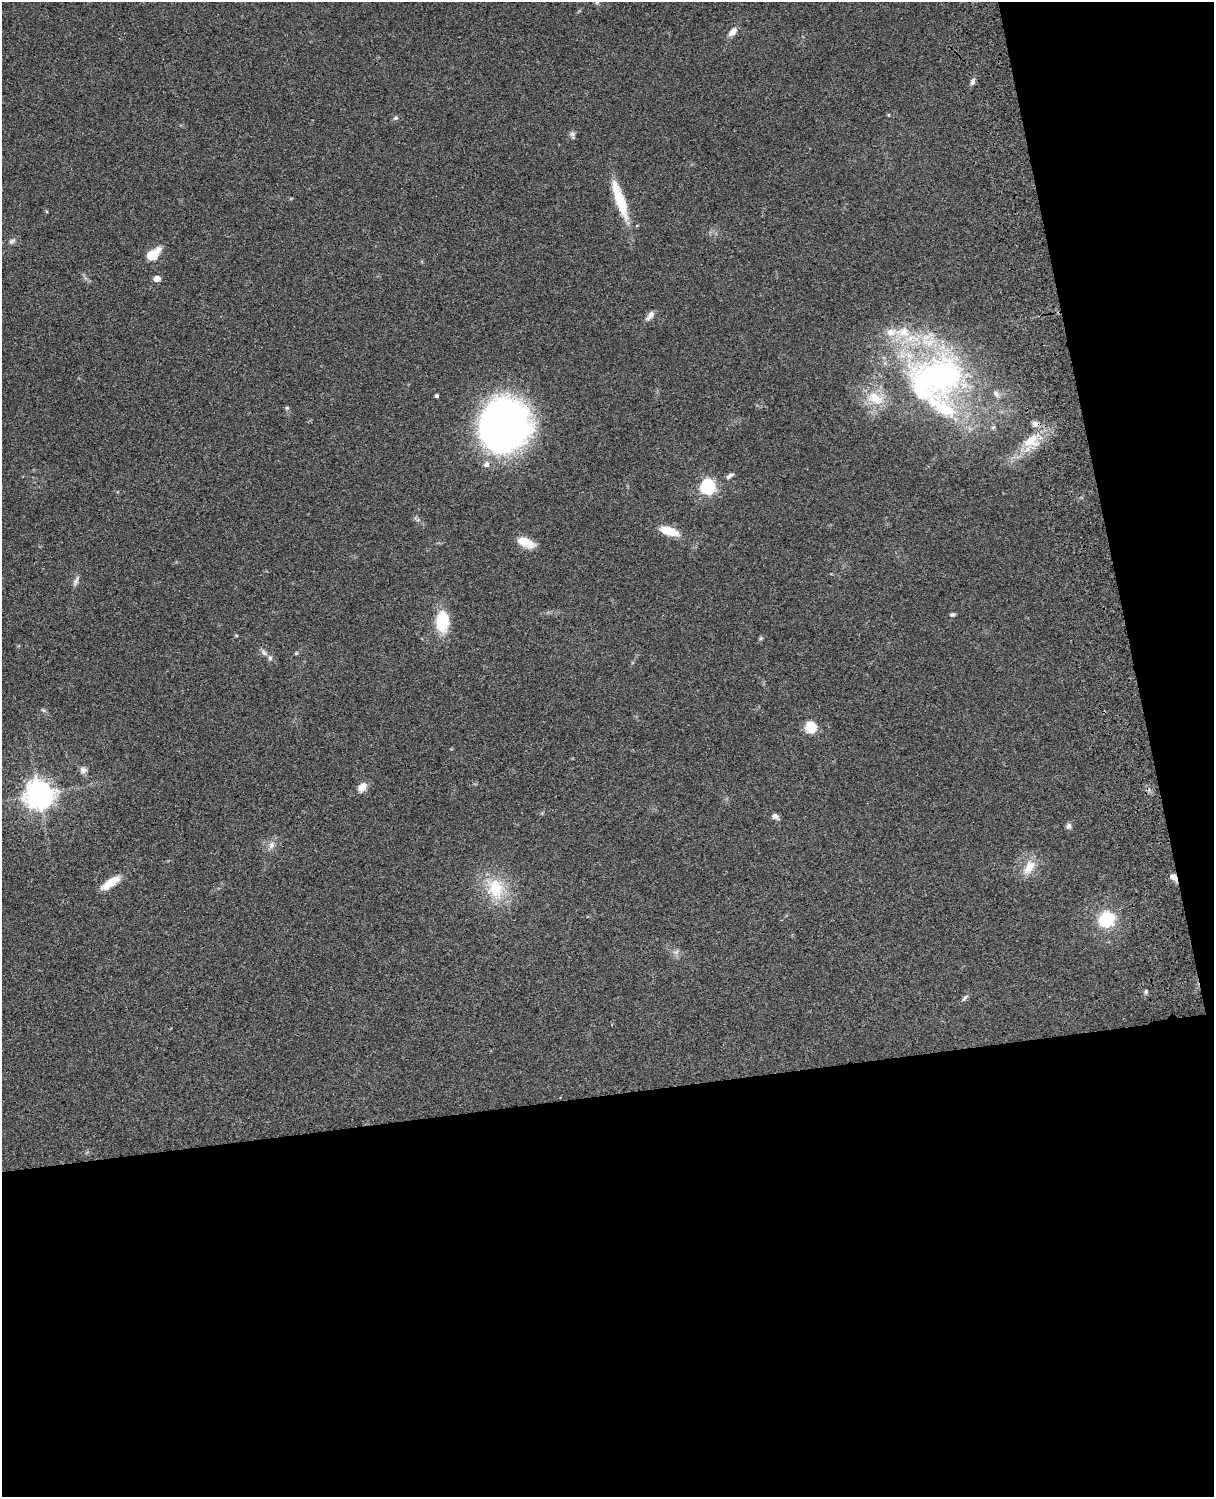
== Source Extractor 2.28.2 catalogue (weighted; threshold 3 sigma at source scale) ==
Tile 12 of 4 x 3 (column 4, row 3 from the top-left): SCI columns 3756-4967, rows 278-1772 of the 5086 x 4927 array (HDU 1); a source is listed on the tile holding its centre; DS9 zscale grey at full resolution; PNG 1216 x 1499 px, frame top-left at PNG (2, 2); no overlay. Shown black and unused: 33% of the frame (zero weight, under 3 of 4 exposures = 6% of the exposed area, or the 3 px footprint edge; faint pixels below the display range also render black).
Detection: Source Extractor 2.28.2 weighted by HDU 2 'WHT'; one run over the whole footprint, this tile lists its part. Background 0.0923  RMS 0.0062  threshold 0.0278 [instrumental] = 3 sigma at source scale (4.5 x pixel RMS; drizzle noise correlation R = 1.50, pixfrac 1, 0.05/0.05 arcsec/px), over >= 5 px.
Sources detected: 48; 1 inside a brighter object's white glare — not listed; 7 inside a brighter listed object's ellipse — not listed separately; the other 40 listed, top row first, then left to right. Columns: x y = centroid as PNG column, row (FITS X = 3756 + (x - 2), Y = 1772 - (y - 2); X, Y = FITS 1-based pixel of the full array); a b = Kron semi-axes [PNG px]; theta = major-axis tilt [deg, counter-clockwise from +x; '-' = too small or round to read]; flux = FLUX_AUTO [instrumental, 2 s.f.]
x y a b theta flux
732 32 13 7 44 3.9
973 82 10 6 67 1.8
396 118 7 5 39 1.2
572 134 8 7 - 1.6
619 199 53 11 -71 21
12 241 9 6 36 1.6
153 254 19 10 37 10
157 278 6 5 - 4.9
650 315 13 6 52 3
891 332 15 10 7 6.7
938 376 80 56 4 180
437 396 4 3 - 1.3
287 408 6 5 - 0.89
504 426 39 37 72 370
1031 441 24 17 28 16
486 464 7 7 - 2.4
730 476 10 4 37 1.7
708 487 7 7 - 100
669 531 19 8 -16 13
525 542 20 9 -21 9
76 580 15 5 67 2
952 615 6 5 - 1.1
442 621 24 14 88 21
264 652 11 5 -63 1.8
296 653 5 4 - 0.68
43 710 7 4 -43 0.97
811 727 11 9 -77 14
84 770 9 8 - 2.4
362 787 12 8 58 4.8
39 795 10 10 - 540
775 816 7 5 -26 2.8
1069 826 7 6 - 1.9
271 845 11 6 70 2.9
1029 867 23 12 56 8.9
1174 877 9 6 -49 3.7
111 883 24 8 34 11
495 889 32 21 -76 24
1106 919 16 14 35 25
1146 992 6 4 71 1
965 998 11 4 44 1.4
Overlapping masked pixels (flux is a lower limit): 1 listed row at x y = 1174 877